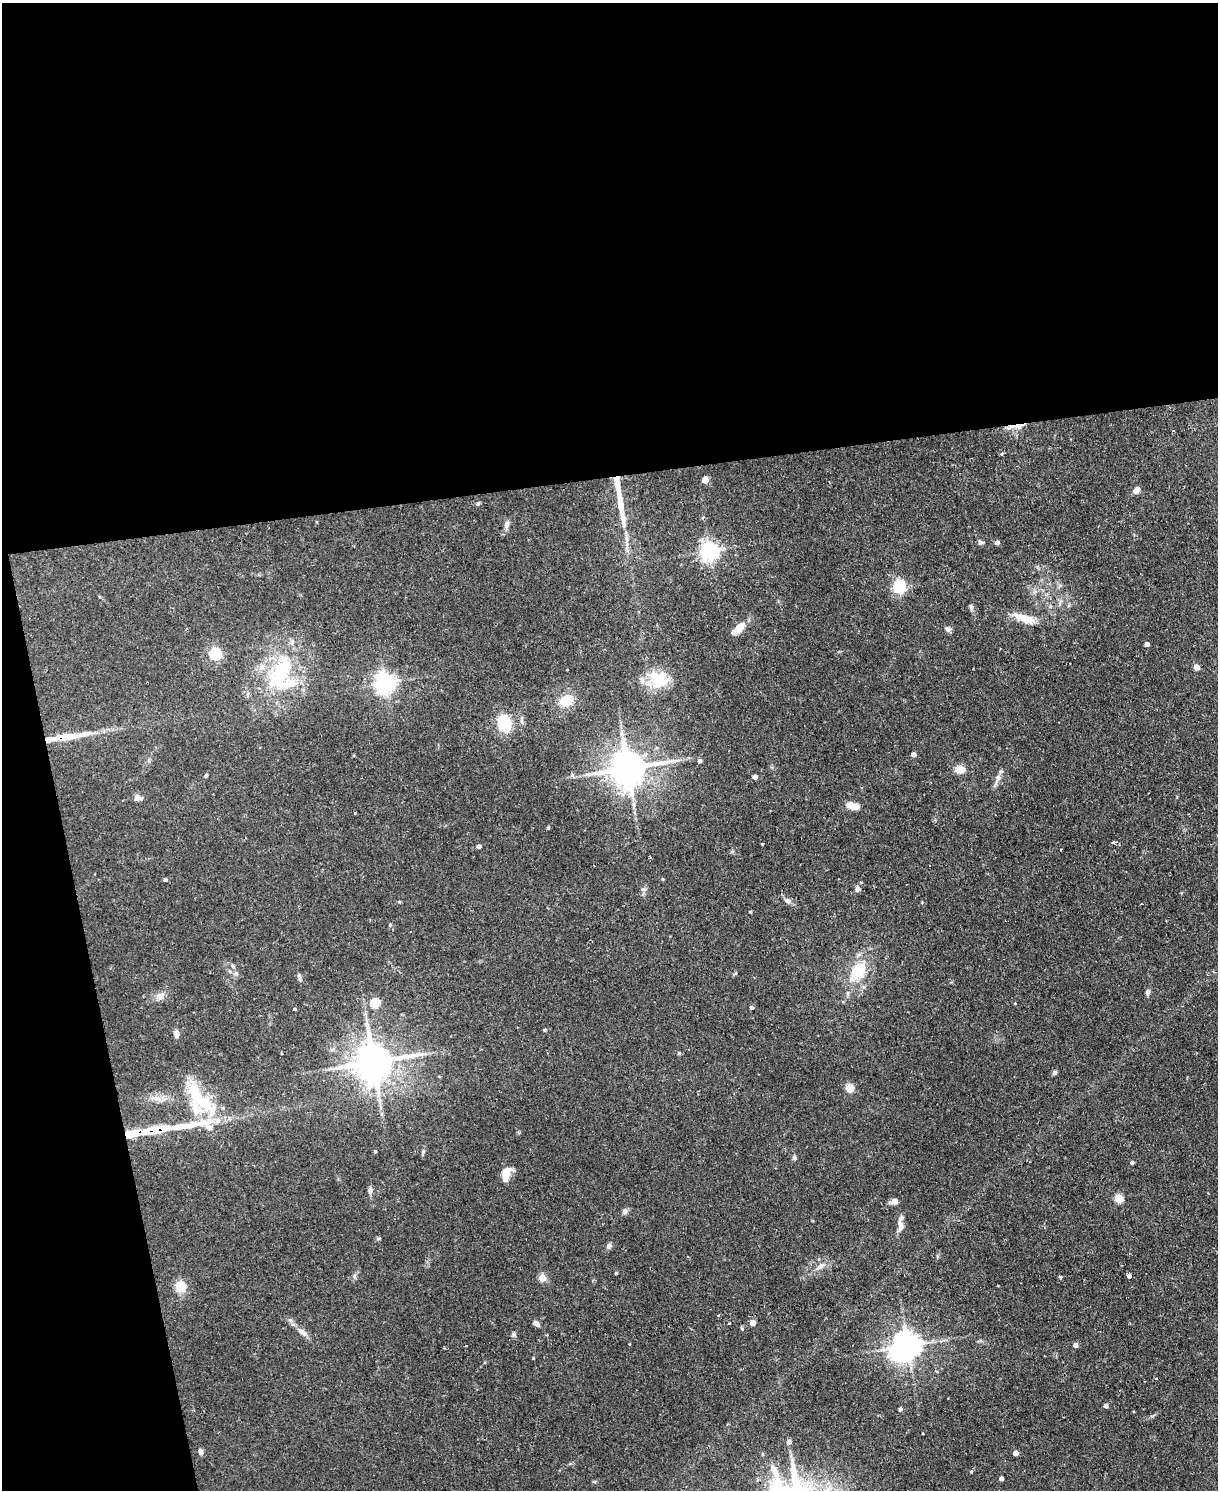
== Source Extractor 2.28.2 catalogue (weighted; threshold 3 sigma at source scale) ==
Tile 1 of 4 x 3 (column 1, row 1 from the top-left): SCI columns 1-1216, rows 3222-4709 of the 4865 x 4839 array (HDU 1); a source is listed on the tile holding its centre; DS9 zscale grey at full resolution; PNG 1220 x 1492 px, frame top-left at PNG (2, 3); no overlay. Shown black and unused: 37% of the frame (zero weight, under 2 of 3 exposures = <1% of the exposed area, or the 3 px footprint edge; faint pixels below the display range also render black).
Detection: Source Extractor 2.28.2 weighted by HDU 2 'WHT'; one run over the whole footprint, this tile lists its part. Background 0.0867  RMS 0.0058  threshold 0.0261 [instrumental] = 3 sigma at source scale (4.5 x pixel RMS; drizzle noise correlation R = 1.50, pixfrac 1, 0.05/0.05 arcsec/px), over >= 5 px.
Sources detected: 120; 2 inside a brighter object's white glare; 1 cosmic-ray / hot-pixel residue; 1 long thin detection or spike segment (spike, bleed or trail) — not listed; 12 inside a brighter listed object's ellipse — not listed separately; the other 104 listed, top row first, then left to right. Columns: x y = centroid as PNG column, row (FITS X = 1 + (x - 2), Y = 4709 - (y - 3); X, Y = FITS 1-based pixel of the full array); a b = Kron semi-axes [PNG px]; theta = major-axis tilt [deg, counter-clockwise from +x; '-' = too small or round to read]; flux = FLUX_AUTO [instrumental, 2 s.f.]
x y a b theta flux
1019 426 13 7 15 4.1
1002 454 4 3 - 0.94
705 480 5 4 - 8
617 487 27 5 -80 13
1136 490 7 5 44 4
478 504 6 5 - 0.85
623 519 21 6 -80 6.7
507 524 11 6 81 2.3
980 542 7 6 - 1.3
997 542 4 4 - 2.3
627 545 12 5 -89 2.9
710 551 6 6 - 280
899 587 6 6 - 100
971 607 8 5 -80 1.3
1020 617 26 10 -18 9.2
739 627 14 9 49 6.4
948 629 8 7 - 1.8
1147 644 4 4 - 2.7
215 654 6 5 - 76
1197 667 4 4 - 5.5
280 674 52 25 67 49
658 680 33 17 -22 18
385 683 7 7 - 360
566 701 13 11 18 13
505 726 6 5 - 80
67 737 33 9 5 12
913 755 4 4 - 3
700 761 5 5 - 1.5
628 768 11 9 9 1500
959 769 8 6 -4 8.9
206 775 5 4 - 0.71
755 777 4 4 - 3.5
998 778 13 6 68 3.1
137 797 9 7 -22 2.7
853 806 10 5 -14 13
548 828 4 4 - 0.59
1114 842 7 3 11 1.4
762 843 3 3 - 0.95
479 846 4 4 - 2.2
1061 849 3 3 - 0.67
649 858 4 3 - 0.59
663 879 4 4 - 0.56
165 880 4 4 - 1.2
643 889 8 4 0 1
857 889 7 5 -80 1.9
788 901 8 6 -16 1.7
750 912 4 3 - 0.57
858 971 27 18 55 20
236 974 7 6 - 1.5
299 977 11 4 -78 1.3
1148 992 7 5 70 1.7
160 996 13 8 22 3.7
375 1003 5 5 - 27
752 1008 4 4 - 1.3
294 1010 3 3 - 5.6
545 1030 4 3 - 0.83
176 1034 9 7 -79 2.4
679 1053 4 4 - 0.81
373 1062 11 11 - 1600
1054 1073 6 5 - 1.2
439 1076 4 3 - 0.53
850 1088 5 5 - 22
156 1098 15 7 -7 4.8
199 1099 50 25 -59 42
156 1130 22 10 15 13
132 1133 19 7 9 13
375 1152 4 3 - 0.8
423 1152 8 4 65 1
794 1157 6 5 - 1.2
1132 1163 4 4 - 1.2
506 1174 13 8 43 7.9
370 1191 8 6 -84 2.1
1119 1199 5 5 - 22
894 1201 11 7 15 2.6
625 1211 7 7 - 1.8
900 1226 12 7 89 3.5
378 1238 7 3 8 0.76
609 1246 7 6 - 1.7
820 1266 15 6 30 3.6
616 1273 4 3 - 0.53
354 1276 7 5 -73 1.2
1129 1276 4 3 - 3.4
1060 1277 4 3 - 3
542 1278 5 4 - 12
998 1285 3 3 - 0.94
180 1286 16 14 -83 7.3
290 1320 7 4 -18 1.1
536 1323 8 6 -36 2
729 1323 3 3 - 0.9
753 1323 4 4 - 6.2
742 1329 5 3 - 0.92
302 1332 14 7 -37 3.6
514 1335 7 6 - 1.2
1075 1345 4 4 - 3
908 1346 8 7 - 690
533 1358 3 3 - 0.43
1156 1379 3 3 - 1.2
1106 1406 4 4 - 2.3
900 1409 4 4 - 1.3
789 1442 5 4 - 2.6
201 1452 6 5 - 2.4
1016 1453 4 4 - 6
971 1471 5 4 - 0.68
1001 1478 4 4 - 1.9
Overlapping masked pixels (flux is a lower limit): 5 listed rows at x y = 1019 426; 617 487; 67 737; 156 1130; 132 1133